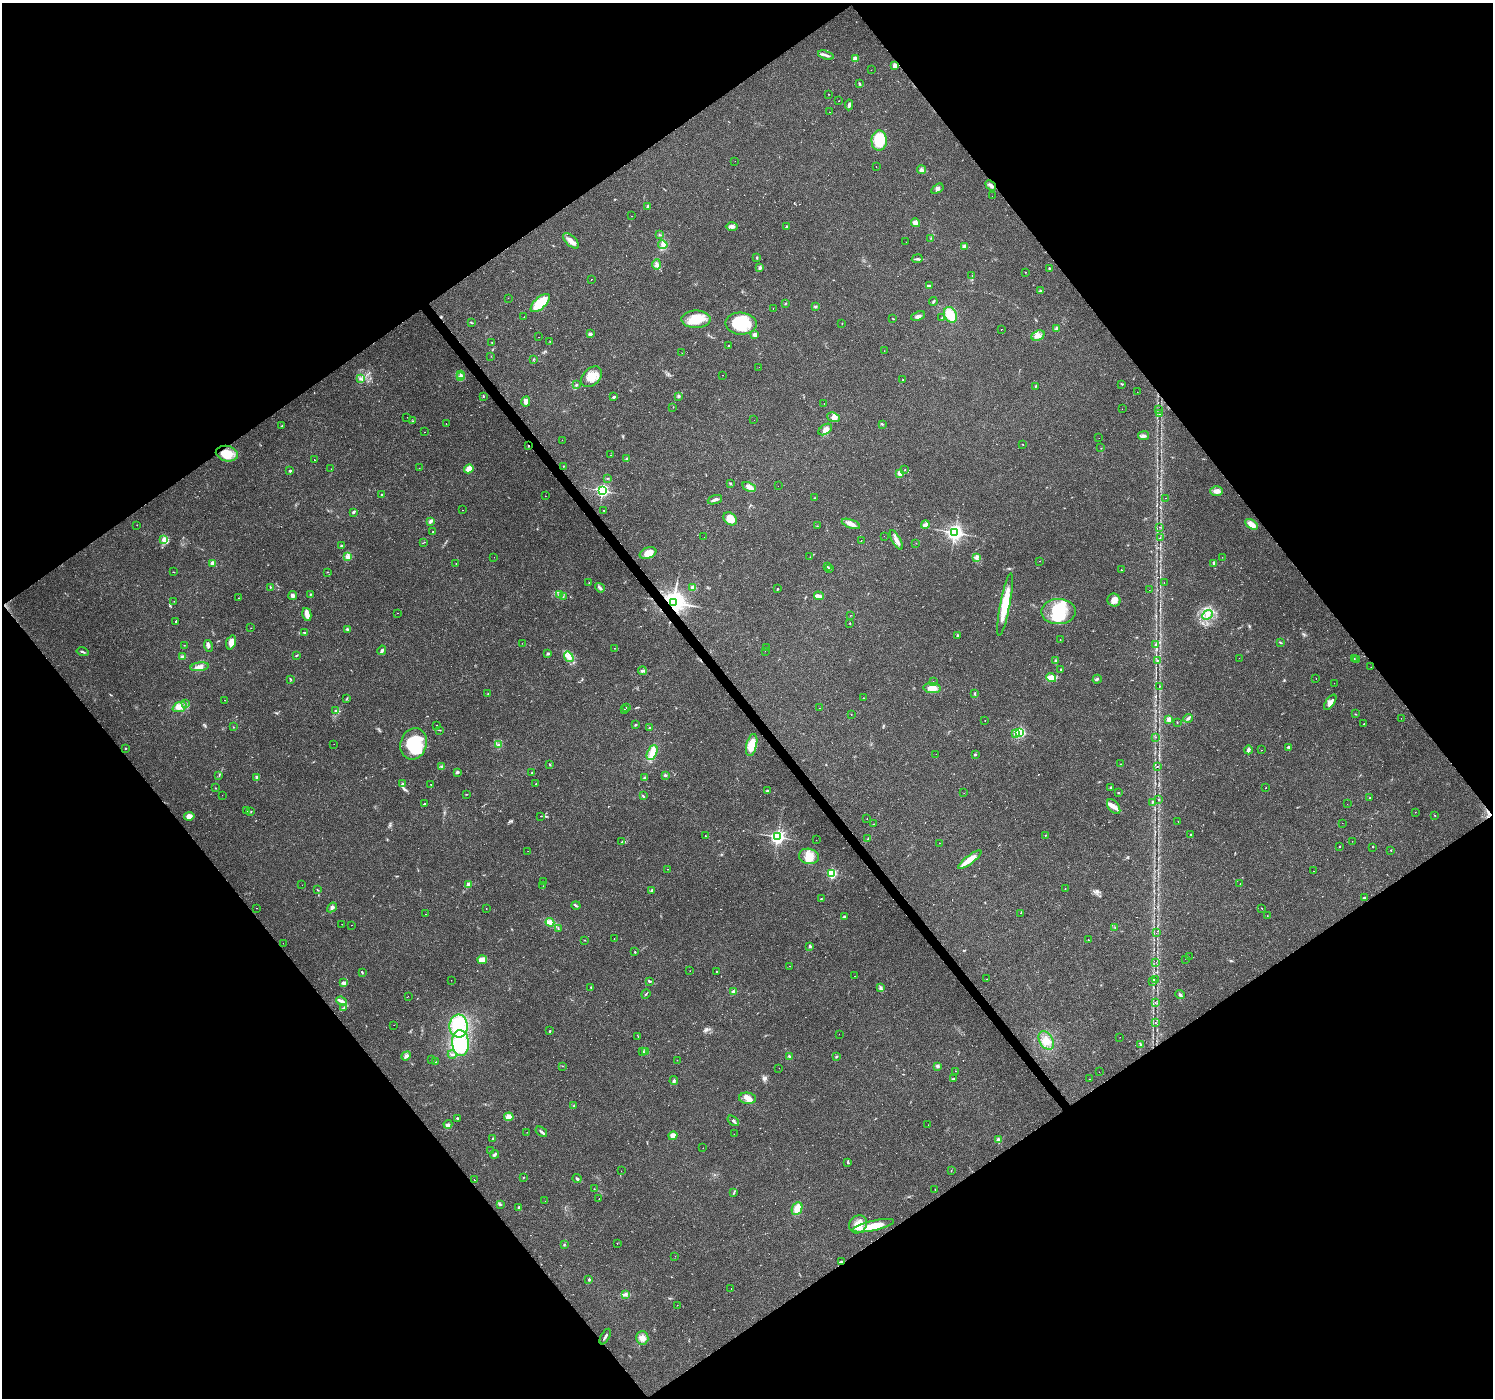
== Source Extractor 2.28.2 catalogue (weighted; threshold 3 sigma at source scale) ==
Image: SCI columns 1-5963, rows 192-5772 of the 5963 x 5900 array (HDU 1 of 3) = the unmasked area's bounding box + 8 px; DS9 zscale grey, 4 x 4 block average (1 PNG px = mean of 4 x 4 image px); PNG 1495 x 1400 px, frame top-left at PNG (2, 3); each listed source drawn as its Kron ellipse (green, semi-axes under 4 px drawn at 4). Shown black and unused: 50% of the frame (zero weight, under 2 of 3 exposures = <1% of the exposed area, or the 3 px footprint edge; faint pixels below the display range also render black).
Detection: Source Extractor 2.28.2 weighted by HDU 2 'WHT'. Background 0.0515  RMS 0.0052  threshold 0.0236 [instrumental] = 3 sigma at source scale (4.5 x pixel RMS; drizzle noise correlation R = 1.50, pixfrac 1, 0.0396/0.0396 arcsec/px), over >= 5 px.
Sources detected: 498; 4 too faint to see at this stretch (4 x 4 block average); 2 inside a brighter object's white glare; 25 cosmic-ray / hot-pixel residue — neither listed nor drawn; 7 coinciding with a brighter row at this scale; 21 inside a brighter listed object's ellipse — not listed separately; the other 439 listed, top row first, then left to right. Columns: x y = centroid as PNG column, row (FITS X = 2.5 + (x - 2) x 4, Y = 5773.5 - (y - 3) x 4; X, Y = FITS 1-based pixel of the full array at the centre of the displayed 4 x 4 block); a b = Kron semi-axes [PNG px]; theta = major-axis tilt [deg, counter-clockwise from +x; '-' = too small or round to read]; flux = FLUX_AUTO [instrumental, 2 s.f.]
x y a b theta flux
826 55 8 2 -17 9.1
855 58 2 2 - 51
895 65 2 2 - 43
871 70 2 2 - 1.6
859 84 3 2 - 3.6
828 94 2 2 - 1.2
839 101 2 2 - 1.1
849 105 5 3 - 7.7
830 112 2 2 - 0.5
879 140 10 7 87 120
735 161 2 2 - 0.35
876 167 2 2 - 0.65
922 170 4 2 - 4.8
991 185 6 3 -38 9
937 189 7 3 33 8.2
992 196 2 2 - 0.39
647 206 4 2 - 3.4
631 216 2 2 - 3.5
915 223 4 4 - 14
732 226 6 3 0 11
787 227 3 2 - 7.5
659 235 2 2 - 1.2
931 238 2 2 - 1.1
571 241 10 5 -45 20
906 242 2 2 - 0.51
663 245 5 4 - 9.7
965 246 4 3 - 10
757 257 3 2 - 2.4
917 259 5 2 - 4.3
657 265 5 3 - 9.4
760 267 4 3 - 6.3
1049 268 2 2 - 2.6
1025 272 2 2 - 0.9
972 276 2 2 - 1.2
591 279 2 2 - 0.85
930 286 3 2 - 5.2
1040 291 2 2 - 2.4
508 298 2 2 - 0.32
933 302 4 2 - 3.6
540 303 12 5 43 130
785 303 3 2 - 2.3
816 306 3 3 - 4.1
773 308 2 2 - 0.79
950 315 8 6 -61 52
918 316 7 3 21 8.8
524 317 2 2 - 1.3
942 318 2 2 - 1.5
696 319 14 9 0 67
893 319 2 2 - 1.5
471 323 2 2 - 1.7
741 324 16 11 -1 140
842 324 3 2 - 0.99
1056 328 4 3 - 6.5
1001 329 2 2 - 2.2
590 334 2 2 - 29
755 335 3 2 - 13
1038 336 7 5 24 16
538 337 2 2 - 13
550 341 2 2 - 1.4
492 342 2 2 - 0.93
729 345 2 2 - 4.1
884 351 2 2 - 0.72
682 353 2 2 - 0.83
491 356 2 2 - 2.6
533 359 2 2 - 1.6
759 367 2 2 - 0.38
461 374 2 2 - 2.1
722 375 2 2 - 31
461 377 2 2 - 3.8
592 377 12 8 46 46
360 379 2 2 - 3.2
903 380 2 2 - 2.7
1122 384 3 2 - 1.6
576 385 3 2 - 3.4
1035 387 4 2 - 2.4
1137 392 2 2 - 0.61
483 396 2 2 - 1.4
679 396 2 2 - 6.4
614 397 3 2 - 5.7
526 402 5 4 - 13
824 403 2 2 - 1.8
673 407 2 2 - 0.76
1122 409 2 2 - 0.48
1158 410 2 2 - 0.45
1160 414 2 2 - 2.3
407 417 2 2 - 0.65
834 417 6 4 -20 18
754 420 2 2 - 0.51
413 421 2 2 - 1.5
446 424 2 2 - 5.5
882 424 3 2 - 2.7
282 426 3 2 - 1.6
825 429 7 5 35 14
425 432 2 2 - 1.1
1143 436 5 4 - 9.3
1099 438 2 2 - 0.65
562 440 2 2 - 0.79
1022 444 2 2 - 1.3
528 446 2 2 - 1.9
1101 448 2 2 - 1.1
227 454 11 7 -13 60
611 455 2 2 - 2.2
314 459 2 2 - 1.3
627 459 3 2 - 3.7
564 466 2 2 - 3.1
419 468 2 2 - 1.1
331 469 2 2 - 1.8
469 469 5 3 - 31
904 470 2 2 - 0.82
290 471 2 2 - 12
900 473 2 2 - 74
608 478 2 2 - 1.5
730 484 3 2 - 2.7
778 486 2 2 - 0.89
749 487 7 4 -26 15
602 491 2 2 - 750
1217 491 6 5 - 15
381 495 2 2 - 2.1
545 496 2 2 - 2.6
814 498 3 2 - 1.9
1165 498 2 2 - 1.2
715 500 7 2 19 10
462 510 2 2 - 1
604 510 2 2 - 1.4
353 512 3 2 - 6.6
730 519 7 5 -44 44
430 521 3 2 - 7.8
851 524 9 3 -20 17
1252 524 7 3 -30 28
137 525 2 2 - 0.7
925 525 4 3 - 9.4
817 526 2 2 - 0.7
1159 527 2 2 - 0.66
433 532 2 2 - 1.7
955 532 3 3 - 1300
884 536 2 2 - 0.53
704 537 2 2 - 2
1160 538 2 2 - 1.4
164 540 3 2 - 4.1
861 540 2 2 - 0.69
896 540 11 3 -61 16
424 542 2 2 - 1.4
916 543 2 2 - 2.5
342 546 3 3 - 3.8
648 553 8 5 20 30
348 557 3 2 - 3.3
494 557 2 2 - 0.73
810 557 2 2 - 0.86
1222 557 2 2 - 0.44
977 558 3 2 - 3.3
1040 561 2 2 - 0.81
213 563 2 2 - 54
456 563 2 2 - 0.82
1214 563 3 2 - 10
827 566 2 2 - 1.4
829 568 2 2 - 21
1121 570 2 2 - 1.2
173 572 2 2 - 1.1
327 572 2 2 - 0.96
1164 582 2 2 - 0.6
589 583 2 2 - 2.9
271 587 2 2 - 0.8
600 588 5 3 - 6.4
693 588 4 2 - 5.1
778 589 2 2 - 4.5
1149 590 2 2 - 0.42
310 594 2 2 - 2.1
559 594 2 2 - 1.3
293 595 4 3 - 8.1
819 596 5 4 - 11
563 597 2 2 - 1
238 598 2 2 - 1
1114 600 6 6 - 18
174 601 2 2 - 0.71
673 602 3 3 - 3400
1005 605 32 5 79 100
1058 612 17 12 1 110
397 613 2 2 - 0.61
307 614 7 4 -77 17
850 615 2 2 - 0.62
1208 615 6 4 42 17
176 621 2 2 - 110
850 623 2 2 - 2.4
251 628 2 2 - 0.72
347 629 3 2 - 4.1
304 632 2 2 - 3
958 635 3 2 - 3
1060 640 2 2 - 0.8
231 642 7 4 72 23
1280 642 2 2 - 1.7
522 643 2 2 - 0.6
184 645 2 2 - 0.87
1156 645 3 3 - 3.8
208 646 6 3 -74 7.5
766 647 2 2 - 3.5
614 648 2 2 - 0.75
382 650 5 3 - 6.9
765 651 2 2 - 0.55
82 652 6 2 -13 4.2
548 653 3 2 - 4.4
296 655 3 2 - 3
182 657 3 3 - 6.3
569 657 6 3 -56 12
1239 658 2 2 - 0.54
1354 658 2 2 - 1.4
1158 660 2 2 - 3.8
1357 660 3 2 - 3
1056 661 3 3 - 6.6
200 667 9 3 8 13
1371 667 2 2 - 1.2
1061 669 2 2 - 2.8
642 671 4 3 - 7.2
1051 677 5 4 - 20
1316 678 2 2 - 1.6
291 679 2 2 - 1.9
1097 679 4 2 - 4.5
933 681 2 2 - 1
1334 683 2 2 - 0.5
1159 686 3 2 - 1.6
932 688 8 5 -5 28
975 693 4 2 - 3.4
488 694 2 2 - 1.5
863 698 2 2 - 1.2
347 699 3 2 - 1.8
225 700 2 2 - 1.1
1330 702 9 4 55 17
185 703 2 2 - 2.5
179 707 7 4 21 20
626 707 2 2 - 1
819 708 2 2 - 3
625 709 2 2 - 1.9
336 710 2 2 - 2.2
851 714 2 2 - 0.65
1355 714 2 2 - 1.4
1188 718 4 2 - 6.5
1401 718 2 2 - 0.78
1169 719 2 2 - 62
985 721 2 2 - 6
1177 722 2 2 - 1.1
1363 724 2 2 - 3
437 725 2 2 - 2.6
635 725 2 2 - 2.4
233 727 2 2 - 0.99
649 728 2 2 - 2.4
440 730 2 2 - 1.3
1020 732 2 2 - 330
1016 734 2 2 - 22
1156 737 2 2 - 0.81
334 744 2 2 - 0.84
414 744 16 13 73 140
498 745 2 2 - 1.6
752 745 11 5 76 64
1288 747 4 2 - 4
126 748 2 2 - 3.4
1248 750 4 2 - 11
1261 750 2 2 - 1
652 753 8 4 65 30
936 754 2 2 - 1.7
975 755 3 2 - 3.2
549 764 3 2 - 1.8
1121 764 2 2 - 1.2
442 767 4 3 - 6.1
1157 767 2 2 - 3.6
457 772 4 3 - 5.4
532 773 2 2 - 3.4
219 775 2 2 - 1.3
665 775 3 2 - 4.7
257 778 3 3 - 10
644 778 3 2 - 3.7
403 784 3 2 - 6
536 784 2 2 - 3.5
431 785 2 2 - 1.6
1110 787 2 2 - 3
215 788 2 2 - 1.6
1265 788 2 2 - 1.2
767 791 3 3 - 3.9
964 793 2 2 - 0.48
1118 793 2 2 - 1.8
466 794 2 2 - 1
222 795 2 2 - 1.5
643 796 3 2 - 2.3
1370 798 2 2 - 5.6
1158 799 2 2 - 0.9
1152 802 3 2 - 2.1
425 803 2 2 - 2
1347 804 2 2 - 0.8
1114 807 8 5 -51 16
247 810 3 2 - 2.3
251 811 2 2 - 1.6
1415 812 2 2 - 0.63
1435 815 2 2 - 1.4
189 816 5 4 - 19
541 816 2 2 - 1
867 819 2 2 - 0.61
1178 822 2 2 - 1.9
1342 823 2 2 - 0.46
873 824 2 2 - 4.6
1191 834 2 2 - 3.9
1045 835 2 2 - 1.4
705 836 2 2 - 5.9
777 837 3 2 - 960
868 839 3 2 - 2.1
816 840 2 2 - 1.1
1352 841 2 2 - 1.2
622 842 3 2 - 2.2
939 843 2 2 - 0.67
1339 847 2 2 - 9.4
1373 847 2 2 - 15
1391 850 2 2 - 1.5
528 851 2 2 - 1
809 856 10 7 -11 41
970 860 14 4 37 48
668 869 2 2 - 1.5
1313 871 2 2 - 3.1
832 874 2 2 - 330
544 881 2 2 - 0.65
469 884 2 2 - 49
1240 884 2 2 - 2.2
302 885 2 2 - 0.62
543 886 2 2 - 0.53
1065 888 2 2 - 3.8
318 890 2 2 - 1.8
652 890 2 2 - 3
1364 898 3 2 - 3.1
821 899 2 2 - 1.6
576 905 4 2 - 5
332 907 5 3 - 8.3
257 908 2 2 - 0.9
486 908 2 2 - 1.2
1262 908 2 2 - 1.1
1021 913 2 2 - 5.7
425 914 2 2 - 2.1
1267 916 2 2 - 0.72
844 917 4 2 - 4
550 922 4 3 - 9.2
342 924 2 2 - 1.3
351 925 2 2 - 0.7
1115 928 2 2 - 0.95
558 929 2 2 - 1
1156 933 2 2 - 0.73
614 938 2 2 - 3.7
585 940 2 2 - 1
1088 940 2 2 - 5.1
283 943 2 2 - 0.46
810 946 3 2 - 3.7
635 952 2 2 - 1.6
1189 957 2 2 - 0.51
1186 959 2 2 - 0.5
482 960 5 3 - 29
1156 962 2 2 - 0.71
789 966 2 2 - 0.59
690 971 2 2 - 0.75
716 971 2 2 - 1.4
362 972 2 2 - 2
854 976 2 2 - 0.84
987 979 2 2 - 7.9
451 980 2 2 - 0.72
1155 980 2 2 - 4.8
649 981 3 2 - 3.9
1153 981 2 2 - 1.1
344 983 3 3 - 9.9
880 987 3 2 - 2.8
591 988 2 2 - 1.5
734 992 3 3 - 12
646 994 5 2 - 3.2
1180 995 5 3 - 6.1
408 996 2 2 - 0.53
341 1001 5 4 - 8.8
1155 1003 2 2 - 0.93
344 1008 2 2 - 1.5
1155 1022 2 2 - 1.2
394 1025 2 2 - 0.39
459 1026 11 9 -87 110
550 1031 2 2 - 2.7
839 1034 2 2 - 0.36
638 1036 2 2 - 0.72
1120 1037 2 2 - 0.45
1046 1041 10 6 -58 31
460 1043 13 8 -84 120
1140 1045 2 2 - 0.88
643 1051 2 2 - 2.4
645 1051 3 2 - 4.3
452 1054 4 2 - 4.7
406 1056 5 3 - 11
789 1056 3 2 - 3.8
836 1057 3 2 - 3.7
431 1060 2 2 - 1.1
677 1060 2 2 - 0.55
436 1062 2 2 - 1.5
562 1066 2 2 - 1.1
937 1066 2 2 - 2.7
779 1068 2 2 - 0.97
956 1071 2 2 - 2.2
1099 1072 2 2 - 0.4
953 1079 3 2 - 2.4
1089 1079 2 2 - 1.3
674 1080 4 2 - 4.4
747 1098 8 5 -6 22
574 1105 2 2 - 1.3
509 1117 4 4 - 24
457 1118 3 2 - 3.3
733 1121 6 3 -38 6.3
448 1124 4 3 - 8.9
928 1125 2 2 - 2.6
527 1132 2 2 - 0.86
541 1132 6 2 -36 5.9
734 1134 2 2 - 1.2
673 1136 5 4 - 16
493 1139 3 2 - 1.8
998 1140 2 2 - 45
703 1148 2 2 - 1.3
491 1151 3 2 - 2.5
494 1154 4 3 - 6.3
848 1162 3 2 - 3.1
951 1170 2 2 - 1.3
621 1171 2 2 - 0.45
523 1177 2 2 - 1.4
577 1179 4 2 - 5
474 1180 2 2 - 5
594 1189 2 2 - 0.65
935 1190 2 2 - 1.2
734 1193 3 2 - 2.6
599 1198 2 2 - 7
545 1201 2 2 - 0.99
500 1205 2 2 - 1.1
519 1207 4 2 - 3.5
797 1209 7 5 64 30
858 1224 10 8 44 36
873 1226 21 5 12 78
617 1243 2 2 - 14
564 1244 2 2 - 2.4
675 1256 2 2 - 1
841 1262 3 2 - 6.3
589 1279 2 2 - 18
731 1288 2 2 - 0.76
625 1295 3 2 - 4.4
677 1305 2 2 - 1.2
605 1337 8 2 61 7.3
642 1338 6 6 - 19
Overlapping masked pixels (flux is a lower limit): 5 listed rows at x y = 991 185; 528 446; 227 454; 673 602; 841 1262
Diffuse or blended objects may show on this block-average render without a row.